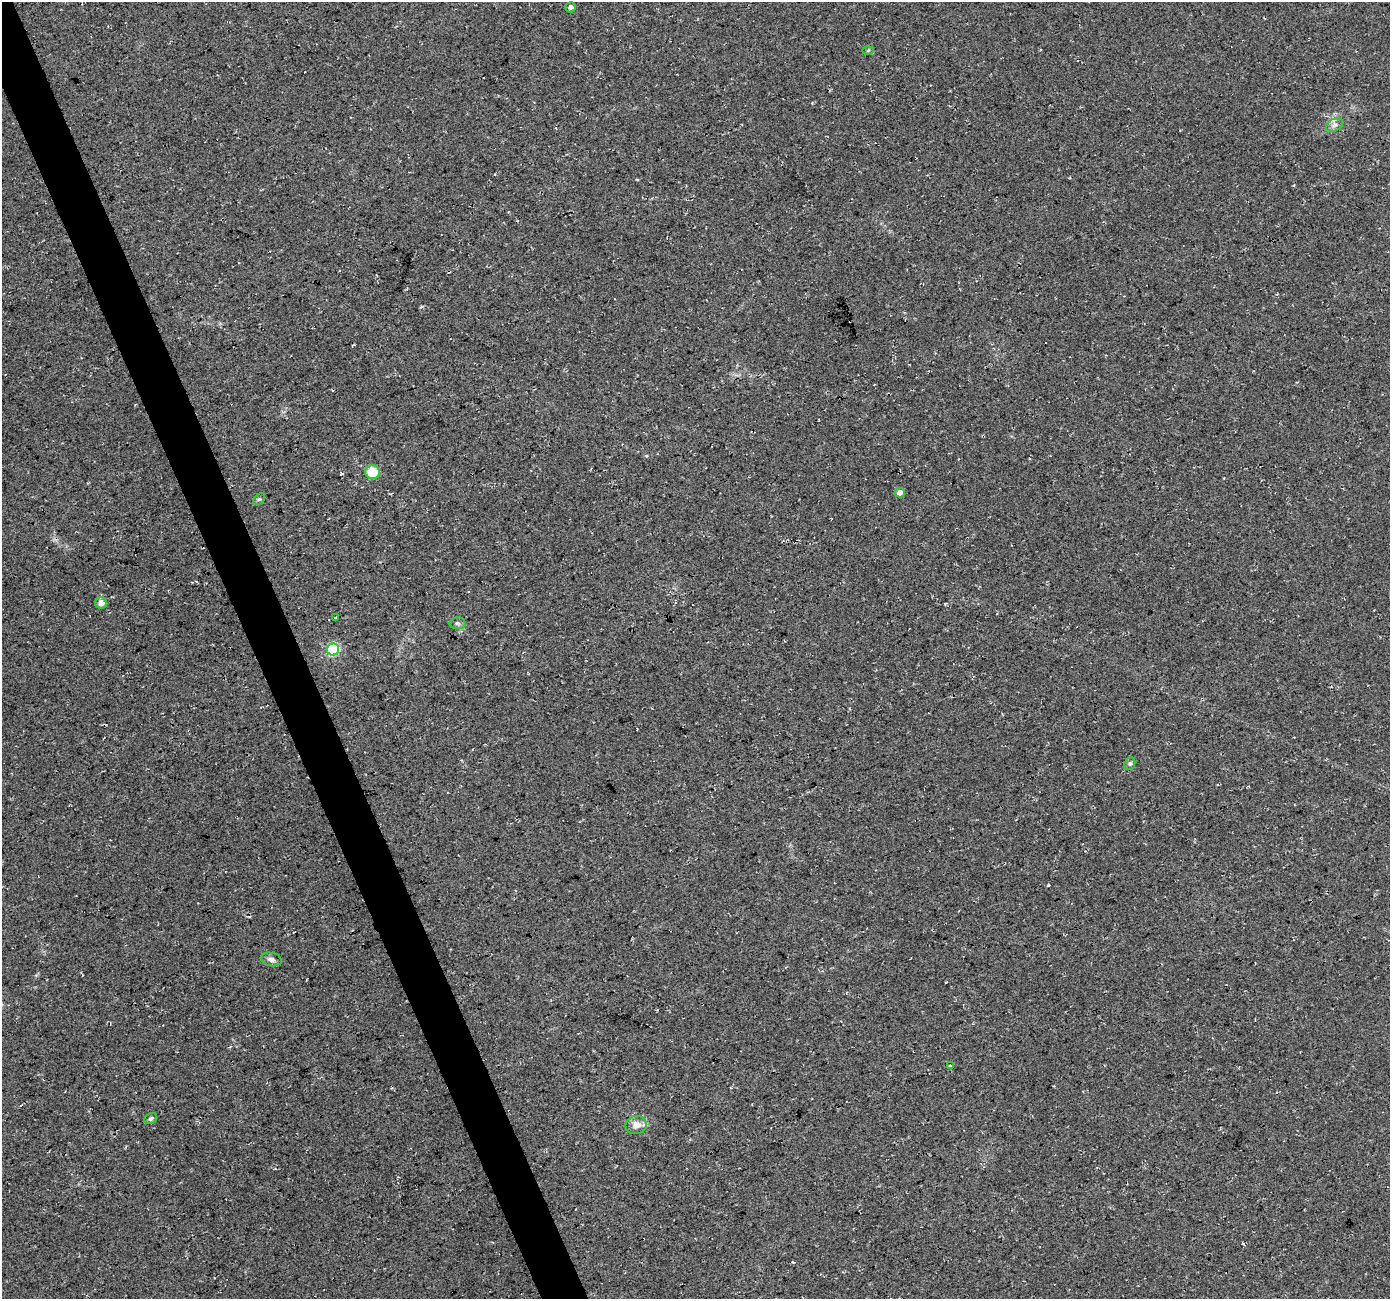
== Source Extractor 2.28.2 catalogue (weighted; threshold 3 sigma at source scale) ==
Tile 11 of 4 x 4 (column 3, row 3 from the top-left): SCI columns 2778-4165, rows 1431-2727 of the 5553 x 5399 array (HDU 1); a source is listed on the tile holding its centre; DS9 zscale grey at full resolution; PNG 1392 x 1301 px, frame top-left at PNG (2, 2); each listed source drawn as its Kron ellipse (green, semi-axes under 4 px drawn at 4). Shown black and unused: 3% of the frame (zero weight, under 3 of 4 exposures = <1% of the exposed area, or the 3 px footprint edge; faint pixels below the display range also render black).
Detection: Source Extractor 2.28.2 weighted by HDU 2 'WHT'; one run over the whole footprint, this tile lists its part. Background 0.0328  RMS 0.0079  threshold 0.0356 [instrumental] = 3 sigma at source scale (4.5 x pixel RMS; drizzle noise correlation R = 1.50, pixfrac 1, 0.0396/0.0396 arcsec/px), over >= 5 px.
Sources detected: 16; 1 cosmic-ray / hot-pixel residue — neither listed nor drawn; the other 15 listed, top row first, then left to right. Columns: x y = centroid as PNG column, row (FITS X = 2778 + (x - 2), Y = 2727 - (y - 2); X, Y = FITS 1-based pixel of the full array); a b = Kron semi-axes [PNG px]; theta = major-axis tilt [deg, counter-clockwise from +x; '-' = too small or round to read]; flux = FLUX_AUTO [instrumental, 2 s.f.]
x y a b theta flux
571 7 5 5 - 2.2
868 50 5 4 - 0.86
1334 125 9 6 27 3
373 472 7 7 - 19
900 493 5 5 - 5
259 499 7 4 43 1.4
101 603 6 5 - 5.5
336 617 3 2 - 0.67
457 623 8 6 -1 1.9
333 650 6 6 - 80
1130 764 6 5 - 1.4
271 959 10 6 -12 3.2
950 1066 3 3 - 1
151 1118 7 5 32 1.7
636 1125 10 9 - 6.8
Unlisted compact peaks at least as high as the median listed source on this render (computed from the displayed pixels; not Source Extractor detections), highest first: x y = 1048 885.